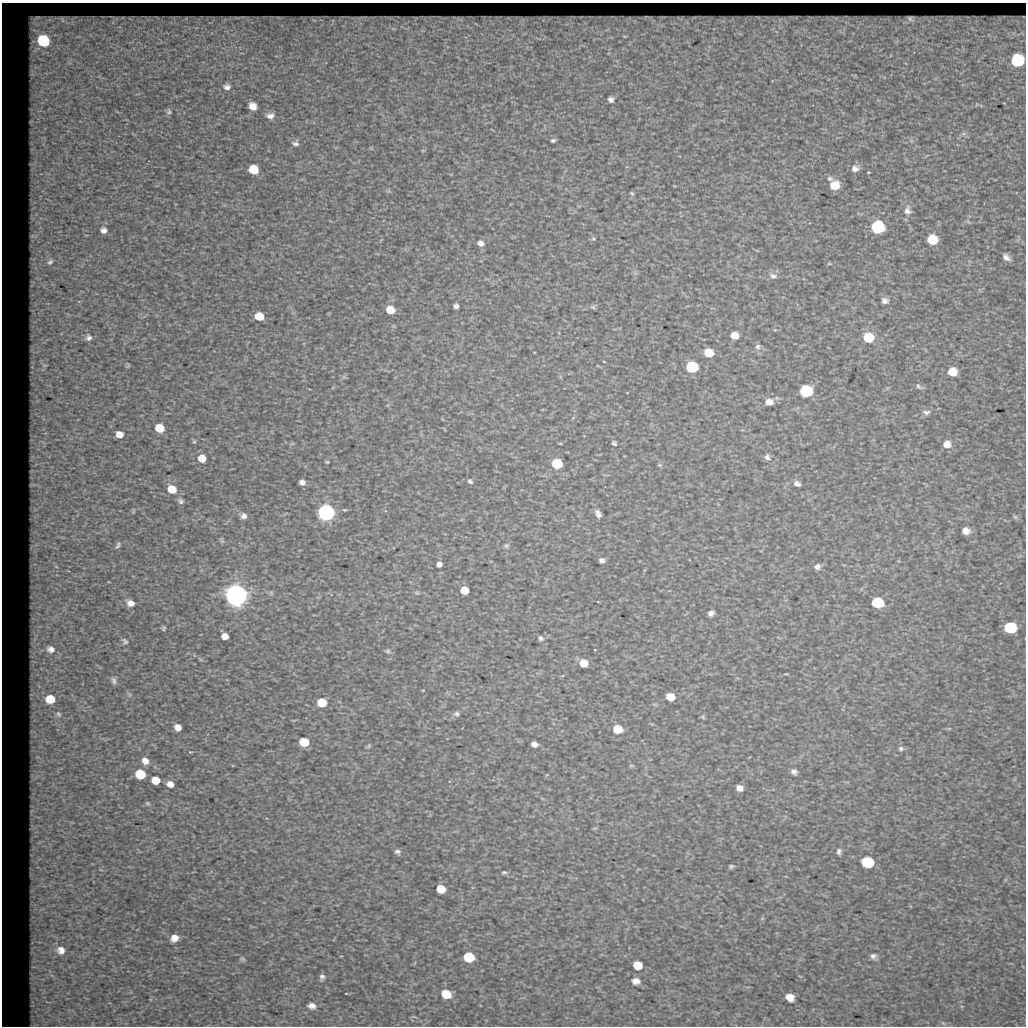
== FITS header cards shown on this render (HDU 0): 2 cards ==
NAXIS1  =                 1024
NAXIS2  =                 1024

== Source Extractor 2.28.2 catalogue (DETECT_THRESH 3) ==
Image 1024 x 1024 px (HDU 0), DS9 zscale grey, 1 PNG px = 1 image px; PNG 1028 x 1028 px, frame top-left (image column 1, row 1024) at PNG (2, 3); no overlay
Background 38.2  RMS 3.5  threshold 10.4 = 3 sigma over >= 5 px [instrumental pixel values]
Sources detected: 145; all 145 listed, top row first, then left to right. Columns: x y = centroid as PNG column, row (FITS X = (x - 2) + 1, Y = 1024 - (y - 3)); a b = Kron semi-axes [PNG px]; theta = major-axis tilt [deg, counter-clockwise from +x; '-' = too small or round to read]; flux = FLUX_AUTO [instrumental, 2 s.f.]
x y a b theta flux
12 13 94 57 -36 2.8e+04
910 19 5 4 - 2.8e+02
34 23 39 34 20 2.7e+04
43 41 30 27 -76 4.4e+04
1017 61 10 9 - 1.7e+04
227 87 11 9 -4 1.4e+03
611 100 6 6 - 1.0e+03
253 106 9 8 - 2.5e+03
169 112 9 6 90 6.2e+02
270 116 10 8 0 1.7e+03
553 140 6 4 17 5.0e+02
295 143 10 8 -8 9.7e+02
371 148 6 4 44 2.6e+02
423 150 6 3 0 2.3e+02
855 168 10 8 22 1.5e+03
254 170 7 7 - 6.8e+03
830 178 7 6 - 7.1e+02
834 186 8 8 - 4.5e+03
389 191 7 5 11 4.3e+02
632 193 6 4 -47 3.8e+02
907 210 14 10 87 1.8e+03
877 228 8 8 - 3.2e+04
103 230 8 8 - 1.2e+03
32 236 6 4 18 1.8e+02
593 239 7 5 -42 4.5e+02
932 240 8 8 - 6.5e+03
480 243 9 8 - 1.2e+03
1006 257 8 5 -40 1.2e+03
50 262 13 9 51 1.8e+03
829 264 7 4 -7 3.0e+02
773 276 11 7 -18 1.1e+03
885 301 10 9 - 1.3e+03
456 306 5 5 - 7.7e+02
593 307 7 5 -5 4.3e+02
390 310 7 6 - 4.6e+03
259 317 7 6 - 4.6e+03
734 336 7 6 - 2.6e+03
88 338 9 8 - 1.0e+03
868 338 9 8 - 9.0e+03
758 347 8 7 - 7.5e+02
708 353 7 6 - 5.8e+03
44 365 10 7 -6 9.4e+02
691 367 7 7 - 3.2e+04
952 372 9 9 - 3.7e+03
919 386 10 5 -36 5.9e+02
806 391 7 7 - 3.4e+04
769 402 10 8 -2 2.0e+03
926 412 11 7 5 8.7e+02
160 428 7 6 - 6.1e+03
119 435 6 6 - 1.7e+03
194 442 6 5 - 3.5e+02
560 443 5 3 - 2.0e+02
614 443 9 7 -45 6.0e+02
292 444 7 4 19 3.3e+02
947 444 8 8 - 1.8e+03
767 457 9 8 - 1.0e+03
202 458 7 7 - 3.5e+03
327 462 5 3 - 2.8e+02
557 464 7 6 - 1.5e+04
660 465 7 5 -15 4.5e+02
470 481 7 6 - 5.6e+02
302 482 7 6 - 1.1e+03
797 484 10 7 -22 1.1e+03
33 485 4 2 - 2.3e+02
172 489 8 7 - 5.5e+03
181 501 8 6 -40 6.8e+02
133 512 6 4 56 2.6e+02
597 512 8 7 - 9.0e+02
326 513 7 6 - 3.1e+05
599 515 7 5 36 6.2e+02
243 516 9 8 - 1.1e+03
1015 517 5 5 - 3.0e+02
966 531 7 6 - 1.7e+03
222 541 9 5 -63 4.2e+02
118 545 10 5 66 5.9e+02
506 546 8 6 44 5.8e+02
602 560 7 6 - 9.0e+02
439 564 7 6 - 1.0e+03
56 566 6 4 -4 3.9e+02
817 567 9 8 - 9.8e+02
464 590 6 6 - 4.6e+03
271 593 7 5 69 4.7e+02
417 593 8 5 -16 4.9e+02
236 595 7 7 - 1.4e+06
130 603 11 8 -24 1.8e+03
877 603 8 7 - 2.2e+04
711 613 7 6 - 1.0e+03
163 628 6 5 - 4.1e+02
1009 628 8 7 - 2.0e+04
225 636 6 5 - 2.0e+03
541 638 7 6 - 6.1e+02
125 641 10 8 -52 9.4e+02
51 649 14 12 -21 2.8e+03
595 650 3 2 - 2.3e+02
388 651 8 6 -13 5.4e+02
200 659 6 4 -19 3.2e+02
583 663 7 6 - 4.1e+03
786 674 4 3 - 1.8e+02
113 681 11 7 -73 9.3e+02
423 690 5 3 - 1.7e+02
129 695 7 5 -44 5.4e+02
670 697 7 6 - 3.5e+03
50 699 10 9 - 6.5e+03
322 703 7 6 - 7.7e+03
58 714 10 9 - 1.4e+03
457 714 8 7 - 7.5e+02
703 717 6 4 -62 3.0e+02
178 727 8 7 - 1.8e+03
617 729 7 6 - 7.9e+03
949 729 6 4 1 2.5e+02
304 742 7 6 - 8.3e+03
534 744 6 5 - 1.2e+03
368 746 7 4 41 3.8e+02
901 749 7 6 - 5.7e+02
190 752 6 3 -14 2.6e+02
37 757 6 4 43 3.5e+02
145 761 10 8 -46 1.8e+03
631 766 8 4 -8 3.1e+02
794 772 6 5 - 8.3e+02
140 774 7 7 - 1.1e+04
156 780 7 7 - 3.8e+03
170 784 8 7 - 1.8e+03
739 788 6 5 - 1.5e+03
148 803 7 4 -41 3.7e+02
595 828 7 4 17 3.1e+02
839 851 7 6 - 7.0e+02
397 852 7 5 -5 6.5e+02
867 862 8 7 - 2.1e+04
731 866 7 5 12 5.2e+02
504 872 7 5 7 4.9e+02
441 889 7 6 - 5.5e+03
762 918 6 5 - 3.5e+02
174 938 8 7 - 2.1e+03
61 950 14 12 -14 3.1e+03
873 956 8 7 - 9.2e+02
469 957 8 7 - 1.3e+04
242 959 7 5 -24 4.1e+02
637 965 7 6 - 4.8e+03
322 977 5 4 - 6.6e+02
636 981 7 5 2 1.5e+03
446 994 8 6 -27 6.2e+03
790 997 8 7 - 2.8e+03
47 1002 10 3 -11 4.3e+02
312 1006 7 5 -13 1.3e+03
943 1023 6 4 -43 3.0e+02
At the frame edge (FLAGS 8, measured only in part): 1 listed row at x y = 12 13